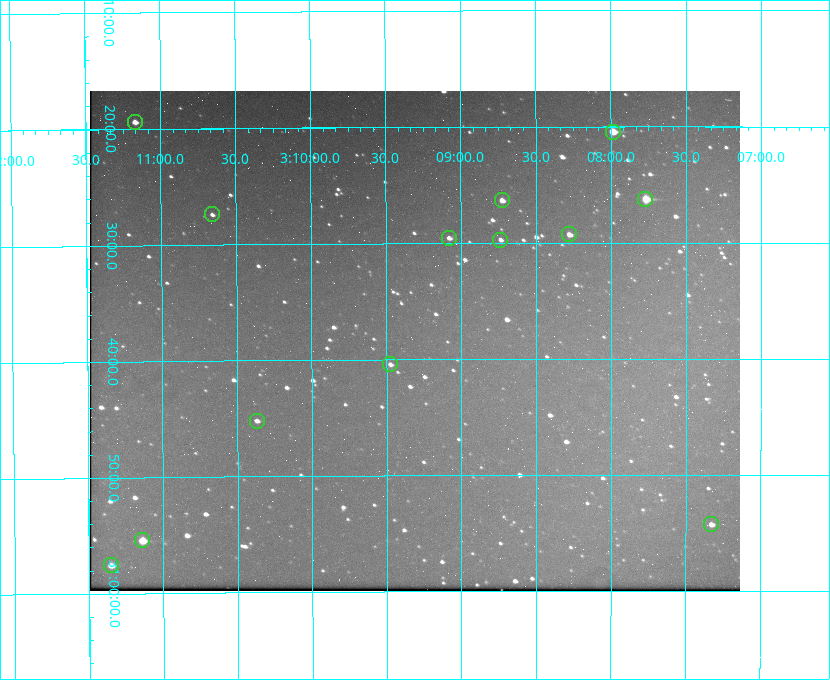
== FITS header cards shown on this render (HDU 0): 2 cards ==
NAXIS1  =                  650 / Width of table row in bytes
NAXIS2  =                  500 / Number of rows in table

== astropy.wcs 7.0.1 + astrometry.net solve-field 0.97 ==
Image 650 x 500 px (HDU 0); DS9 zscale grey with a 90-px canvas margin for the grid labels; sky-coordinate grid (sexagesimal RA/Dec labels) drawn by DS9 from the SOLVED WCS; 13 Tycho-2 reference stars matched to detected sources circled (green)
Header WCS: none
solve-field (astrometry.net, Tycho-2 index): SOLVED blind (the file carries no WCS)
Solved WCS: RA---TAN-SIP/DEC--TAN-SIP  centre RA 03:09:19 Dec +30:38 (47.33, +30.64 deg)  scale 5.17 arcsec/px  FOV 56.1' x 43.1'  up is -180 deg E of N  parity flipped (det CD > 0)
(file carries no celestial WCS; the grid is the blind solution)
Tycho-2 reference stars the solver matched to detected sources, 13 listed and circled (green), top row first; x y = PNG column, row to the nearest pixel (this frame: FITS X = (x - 90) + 1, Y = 500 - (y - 91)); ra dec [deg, ICRS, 3 dp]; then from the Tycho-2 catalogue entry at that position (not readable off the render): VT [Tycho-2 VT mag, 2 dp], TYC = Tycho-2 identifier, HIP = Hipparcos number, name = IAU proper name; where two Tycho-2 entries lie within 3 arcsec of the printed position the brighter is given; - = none
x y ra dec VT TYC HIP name
135 122 47.792 +30.323 11.52 2340-1736-1 - -
613 132 46.997 +30.341 9.26 2339-1426-1 - -
645 199 46.942 +30.437 9.50 2339-1638-1 - -
502 200 47.182 +30.439 11.33 2339-1340-1 - -
212 214 47.665 +30.457 11.70 2340-1064-1 - -
569 234 47.070 +30.488 10.91 2339-1082-1 - -
449 238 47.270 +30.492 11.72 2340-1534-1 - -
500 240 47.184 +30.495 11.78 2339-1503-1 - -
390 364 47.369 +30.674 11.68 2340-1714-1 - -
257 421 47.592 +30.753 11.61 2340-1087-1 - -
711 524 46.832 +30.904 11.42 2339-646-1 - -
142 540 47.785 +30.924 10.11 2340-1700-1 - -
111 565 47.838 +30.960 11.41 2340-1051-1 - -